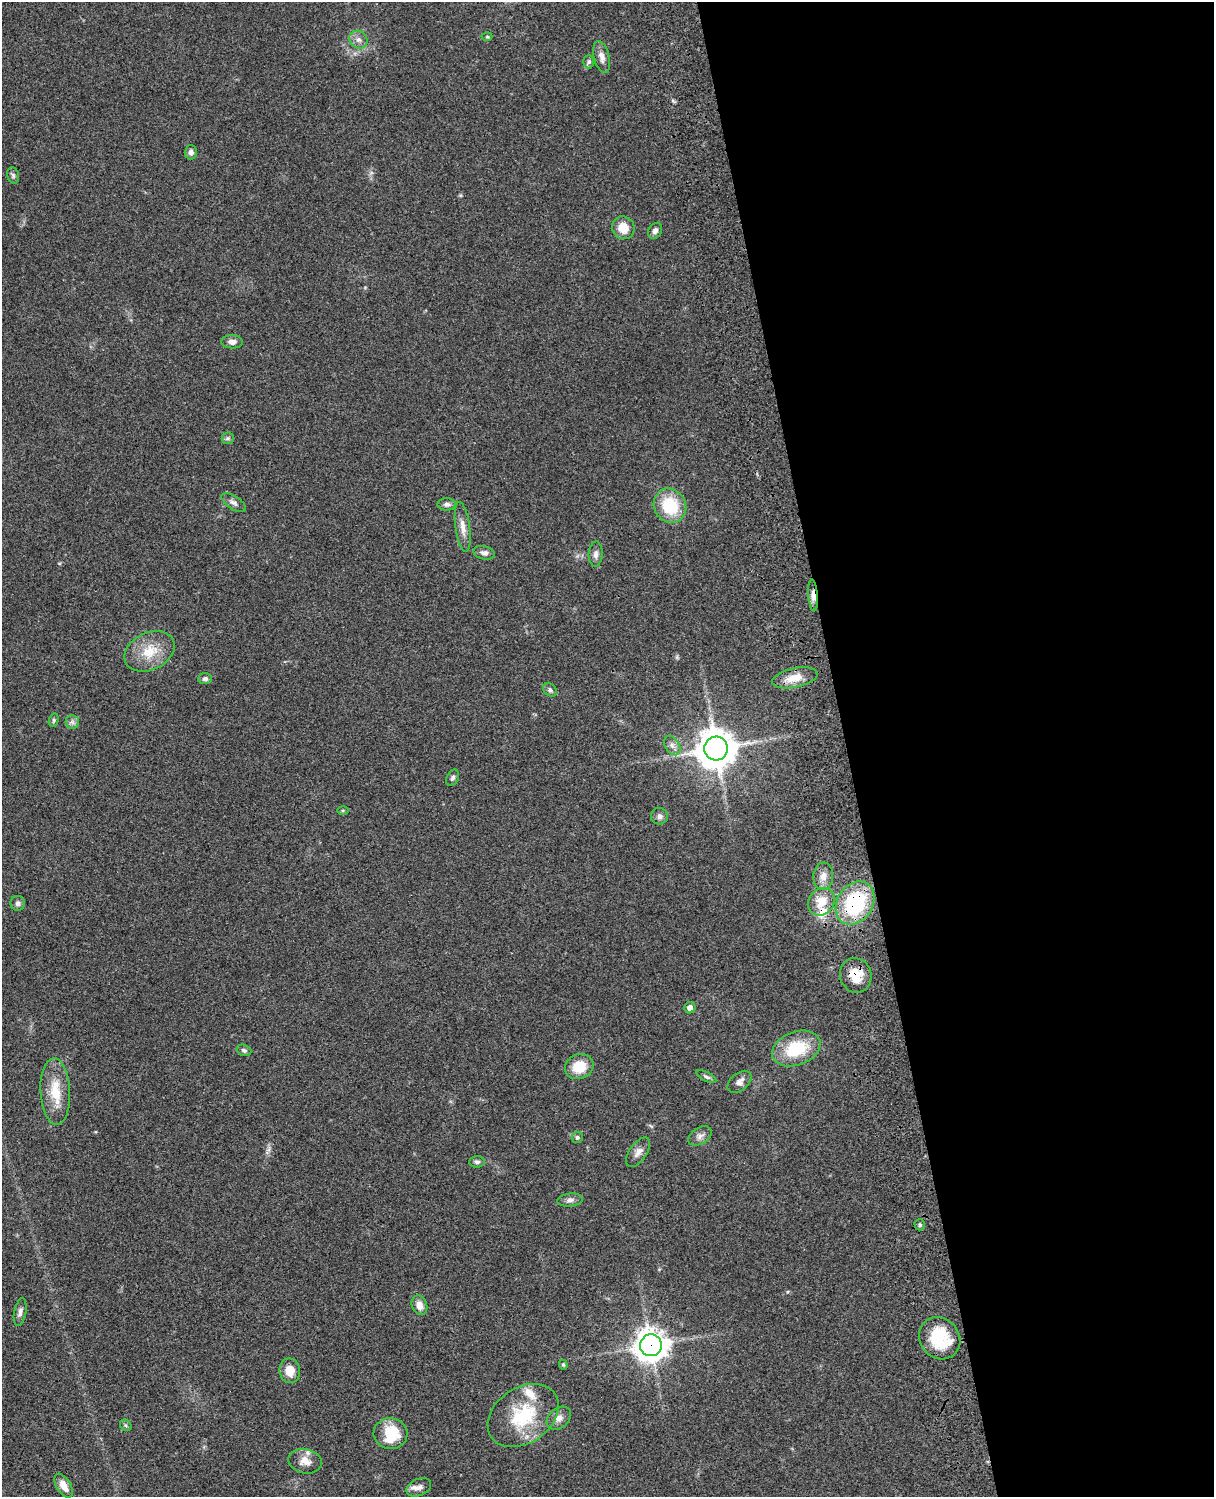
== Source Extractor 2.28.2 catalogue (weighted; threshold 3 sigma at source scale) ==
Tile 8 of 4 x 3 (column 4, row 2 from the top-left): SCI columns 3759-4970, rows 1773-3267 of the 5089 x 4927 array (HDU 1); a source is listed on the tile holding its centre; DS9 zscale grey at full resolution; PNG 1216 x 1499 px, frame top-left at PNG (2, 2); each listed source drawn as its Kron ellipse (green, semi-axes under 4 px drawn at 4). Shown black and unused: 30% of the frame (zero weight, under 3 of 4 exposures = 6% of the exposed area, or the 3 px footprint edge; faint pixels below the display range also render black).
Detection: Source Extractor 2.28.2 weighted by HDU 2 'WHT'; one run over the whole footprint, this tile lists its part. Background 0.081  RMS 0.0059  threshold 0.0264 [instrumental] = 3 sigma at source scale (4.5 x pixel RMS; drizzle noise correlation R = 1.50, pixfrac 1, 0.05/0.05 arcsec/px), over >= 5 px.
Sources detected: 63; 1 inside a brighter object's white glare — neither listed nor drawn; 3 inside a brighter listed object's ellipse — not listed separately; the other 59 listed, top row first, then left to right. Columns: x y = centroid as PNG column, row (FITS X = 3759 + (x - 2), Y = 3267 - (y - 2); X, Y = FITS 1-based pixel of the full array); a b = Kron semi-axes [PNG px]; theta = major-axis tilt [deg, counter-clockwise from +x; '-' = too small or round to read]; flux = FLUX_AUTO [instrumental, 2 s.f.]
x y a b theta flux
487 37 5 3 - 0.6
358 40 9 8 - 2.9
602 57 16 8 -76 3.9
589 62 7 5 89 1.3
191 152 7 6 - 2
13 175 8 6 -74 1.3
623 228 12 11 - 8.3
655 231 8 6 59 2.3
232 342 11 6 -2 3
228 438 6 5 - 1.1
234 503 14 6 -34 2.4
447 504 9 6 0 1.8
670 506 18 15 -58 26
463 527 25 7 -82 5.4
484 553 11 6 -13 2.5
596 554 12 7 88 2.7
813 595 16 5 -86 4
150 651 26 18 26 16
795 678 23 9 12 9.5
205 679 7 5 1 1.6
550 690 7 6 - 1.6
54 720 7 5 76 1
72 722 7 6 - 1.8
672 745 10 7 -59 2.8
716 749 12 12 - 1500
453 778 8 5 64 1.5
343 811 5 3 - 0.65
659 816 8 8 - 2.2
823 876 13 10 86 5
821 902 15 12 49 11
18 903 7 7 - 1.8
855 903 23 18 58 51
856 975 17 15 -72 12
690 1008 5 5 - 3.4
796 1048 25 16 21 27
244 1050 7 5 -20 1.3
579 1067 14 12 22 14
706 1077 11 4 -27 1.4
739 1082 14 8 41 3.5
55 1091 33 15 -87 15
700 1136 13 8 32 2.8
577 1137 6 5 - 1.2
638 1152 17 8 55 3.8
477 1162 7 6 - 1.5
570 1200 13 6 7 2.5
920 1225 6 5 - 1.1
419 1305 10 7 -69 4.4
20 1312 14 6 79 2.3
940 1338 22 19 -49 26
651 1345 11 11 - 820
563 1365 5 4 - 0.7
290 1371 12 10 -80 7.2
523 1415 39 27 34 35
559 1418 13 9 40 3.9
126 1425 6 5 - 0.99
390 1433 17 15 -3 17
305 1461 17 12 -12 5.8
64 1486 13 7 -58 6.2
419 1487 13 8 24 3.3
Overlapping masked pixels (flux is a lower limit): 4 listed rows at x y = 813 595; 855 903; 856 975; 651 1345